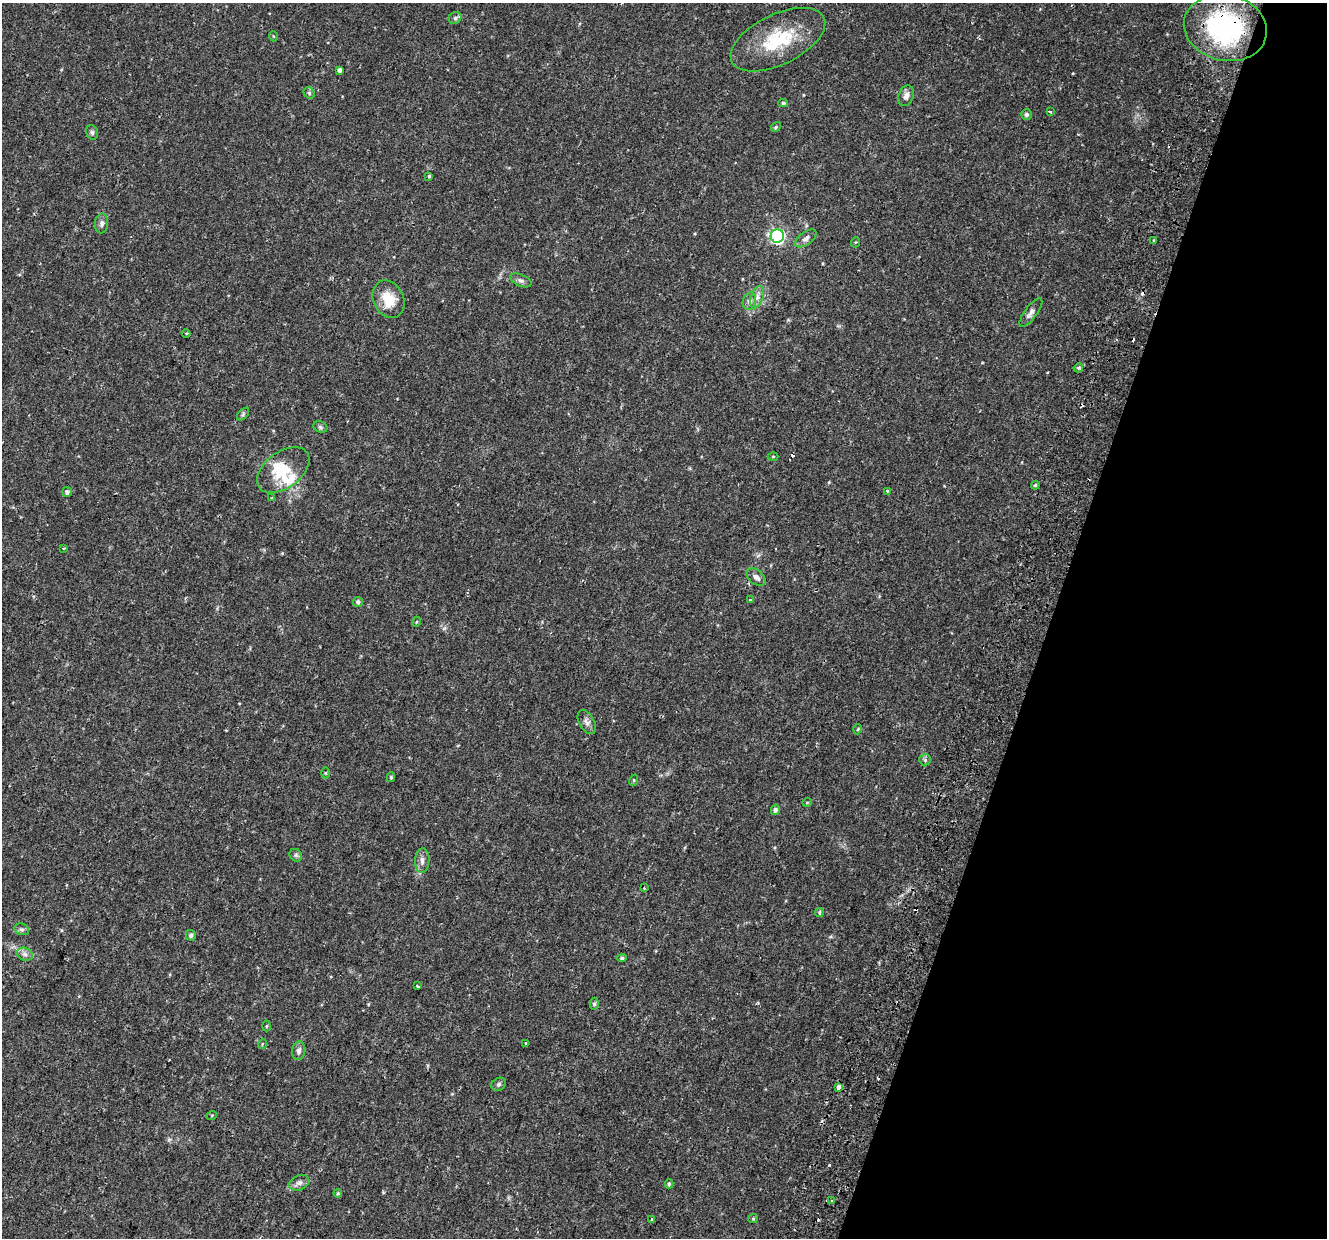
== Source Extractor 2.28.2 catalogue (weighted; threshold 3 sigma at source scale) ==
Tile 8 of 4 x 4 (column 4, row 2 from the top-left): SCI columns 4051-5375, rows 2826-4061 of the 5443 x 5590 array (HDU 1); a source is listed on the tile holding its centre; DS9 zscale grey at full resolution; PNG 1329 x 1240 px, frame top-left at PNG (2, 3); each listed source drawn as its Kron ellipse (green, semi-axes under 4 px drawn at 4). Shown black and unused: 21% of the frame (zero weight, under 2 of 3 exposures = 5% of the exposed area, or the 3 px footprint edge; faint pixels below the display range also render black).
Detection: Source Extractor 2.28.2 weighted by HDU 2 'WHT'; one run over the whole footprint, this tile lists its part. Background 0.0371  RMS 0.0039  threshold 0.0178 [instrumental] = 3 sigma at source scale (4.5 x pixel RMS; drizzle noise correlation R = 1.50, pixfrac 1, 0.0396/0.0396 arcsec/px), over >= 5 px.
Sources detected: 78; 6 cosmic-ray / hot-pixel residue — neither listed nor drawn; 3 inside a brighter listed object's ellipse — not listed separately; the other 69 listed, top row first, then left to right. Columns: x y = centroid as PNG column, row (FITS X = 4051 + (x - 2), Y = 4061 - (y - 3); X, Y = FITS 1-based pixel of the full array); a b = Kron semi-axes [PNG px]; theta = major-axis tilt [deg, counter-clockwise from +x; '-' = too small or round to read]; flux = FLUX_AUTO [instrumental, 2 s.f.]
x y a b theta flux
455 18 6 5 - 0.91
1225 28 42 33 -14 56
273 36 5 3 - 0.3
778 40 51 25 26 23
340 70 4 4 - 1.3
309 93 6 5 - 0.6
906 96 11 7 70 1.9
783 103 5 4 - 0.57
1050 112 3 3 - 0.67
1027 114 5 5 - 0.94
776 127 5 4 - 0.55
92 132 7 5 -74 0.86
429 176 4 3 - 0.77
101 223 10 6 85 1.2
777 236 6 6 - 82
806 238 12 6 35 1.6
1154 241 4 3 - 0.44
856 242 5 3 - 0.35
521 280 11 6 -23 1.2
757 297 11 6 72 2
388 299 19 15 -64 8.1
749 301 9 6 76 1.7
1031 313 17 6 54 1.9
186 333 4 3 - 0.34
1078 368 5 4 - 0.87
243 414 7 4 46 0.6
320 427 7 5 -23 0.78
773 456 5 3 - 0.38
283 470 30 18 36 13
1035 485 4 4 - 0.45
887 491 3 3 - 0.43
67 492 5 5 - 1.2
272 498 3 3 - 0.4
63 548 2 2 - 0.39
756 577 11 7 -39 1.8
750 599 4 2 - 0.33
358 602 5 5 - 1
416 622 5 3 - 0.38
587 722 13 7 -60 1.7
858 729 5 3 - 0.34
925 760 6 5 - 0.78
325 773 5 3 - 0.38
391 777 5 4 - 0.55
634 780 6 3 73 0.39
807 802 5 3 - 0.28
775 810 5 4 - 1.1
296 855 7 5 -46 0.79
422 861 12 7 87 1.9
644 888 3 3 - 0.34
819 913 4 4 - 0.72
22 929 7 5 -19 0.98
191 935 5 5 - 1.1
25 954 8 6 -22 1.4
622 958 5 4 - 0.66
417 986 4 3 - 1.3
594 1004 6 4 -89 0.66
266 1026 5 3 - 0.41
526 1043 3 3 - 0.71
262 1044 5 3 - 0.32
299 1051 9 6 81 1.4
499 1084 7 6 - 0.85
839 1087 4 4 - 15
212 1115 5 3 - 0.33
299 1183 10 7 26 1.6
669 1184 4 4 - 0.6
338 1193 4 3 - 0.41
832 1201 4 3 - 0.5
753 1219 5 4 - 0.43
652 1220 3 3 - 1.3
Overlapping masked pixels (flux is a lower limit): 1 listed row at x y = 1225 28